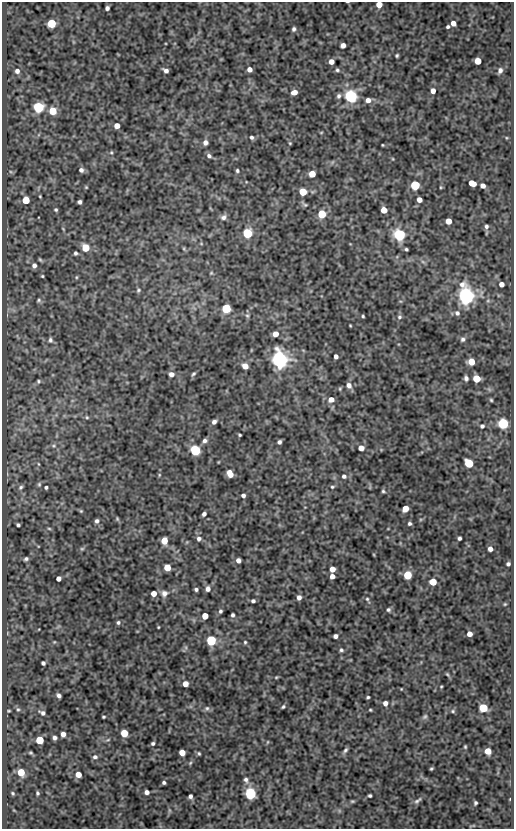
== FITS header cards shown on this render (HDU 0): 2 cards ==
NAXIS1  =                  512
NAXIS2  =                  827

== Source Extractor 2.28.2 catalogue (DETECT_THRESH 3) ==
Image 512 x 827 px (HDU 0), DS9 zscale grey, 1 PNG px = 1 image px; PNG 516 x 831 px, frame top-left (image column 1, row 827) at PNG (2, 2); no overlay
Background 74.4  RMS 0.5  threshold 1.49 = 3 sigma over >= 5 px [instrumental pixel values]
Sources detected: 196; all 196 listed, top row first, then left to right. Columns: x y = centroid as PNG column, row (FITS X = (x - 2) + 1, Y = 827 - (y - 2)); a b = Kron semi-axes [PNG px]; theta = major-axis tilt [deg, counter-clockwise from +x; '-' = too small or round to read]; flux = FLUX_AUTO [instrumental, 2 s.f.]
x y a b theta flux
379 5 5 5 - 370
107 8 4 4 - 99
51 23 5 5 - 1800
453 23 5 4 - 210
448 27 4 3 - 57
294 29 5 4 - 74
343 45 4 4 - 170
397 55 4 3 - 44
478 61 5 5 - 520
331 62 4 4 - 210
249 69 4 4 - 170
337 70 5 5 - 56
500 70 7 5 64 100
17 71 6 5 - 130
166 71 6 4 -29 120
433 91 4 4 - 200
294 92 5 4 - 200
339 96 7 6 - 91
351 96 5 5 - 8900
368 100 5 5 - 190
38 107 5 5 - 4600
53 111 5 5 - 790
117 126 5 4 - 280
321 132 5 3 - 27
252 137 5 4 - 69
205 142 5 5 - 140
290 143 4 3 - 32
383 145 3 2 - 27
111 152 5 5 - 42
209 156 7 5 -34 89
81 170 6 5 - 100
237 171 5 4 - 53
11 172 6 4 -19 40
312 174 5 5 - 520
472 183 6 4 -24 420
415 185 5 5 - 2700
483 186 5 4 - 160
86 187 4 4 - 33
440 187 5 3 - 29
303 192 5 5 - 1100
40 196 3 2 - 27
26 200 5 5 - 970
419 200 4 4 - 230
79 202 4 4 - 87
305 204 11 4 -35 65
56 210 4 4 - 52
384 210 5 5 - 470
322 214 5 5 - 1100
223 217 8 7 - 110
448 221 5 5 - 380
486 226 5 4 - 76
63 229 6 3 -54 32
247 233 5 5 - 2500
399 235 5 5 - 6600
86 248 5 5 - 1100
406 249 4 3 - 51
75 253 4 3 - 61
423 262 7 4 -19 56
34 265 7 6 - 120
211 273 5 4 - 34
42 276 3 3 - 36
76 277 5 3 - 33
501 284 4 4 - 170
138 290 6 5 - 51
466 296 7 6 - 21000
39 300 7 5 16 66
488 301 6 4 -18 48
226 308 5 5 - 2100
457 313 7 6 - 99
247 316 6 5 - 57
363 316 3 2 - 37
399 317 7 6 - 73
350 325 3 2 - 26
275 334 5 4 - 330
463 339 6 6 - 86
50 340 6 5 - 77
336 356 4 4 - 110
279 360 6 6 - 21000
471 362 5 5 - 470
245 366 5 5 - 330
171 374 5 5 - 160
193 374 6 4 44 53
466 378 5 4 - 95
476 379 5 5 - 860
38 381 6 5 - 52
349 385 8 6 -61 160
331 399 6 5 - 230
491 400 4 4 - 41
87 417 5 4 - 41
214 422 4 4 - 110
503 423 5 5 - 4500
482 426 5 5 - 68
240 435 3 3 - 40
205 441 6 5 - 96
279 442 4 4 - 81
361 448 5 4 - 320
195 450 5 5 - 4200
469 463 5 5 - 2100
230 473 7 5 -63 310
159 475 5 3 - 34
344 476 5 5 - 78
39 484 6 4 70 47
21 487 6 4 35 54
46 487 3 3 - 55
332 487 6 4 12 46
383 491 5 4 - 45
243 495 4 4 - 97
405 509 5 4 - 450
81 511 5 4 - 37
204 514 4 3 - 100
117 519 6 4 -70 41
97 521 5 5 - 88
409 524 4 4 - 61
18 525 4 3 - 56
49 528 6 4 -2 37
459 538 4 3 - 67
199 539 6 6 - 100
164 541 5 5 - 560
82 549 5 5 - 47
490 549 4 4 - 160
26 559 4 3 - 64
238 560 4 4 - 150
508 564 4 4 - 70
167 567 5 5 - 610
332 569 5 4 - 270
407 575 5 5 - 1500
332 576 4 4 - 210
58 579 4 4 - 160
433 582 5 5 - 670
196 589 4 3 - 69
208 589 6 5 - 140
164 593 9 8 - 160
154 594 4 4 - 350
299 597 5 4 - 130
367 599 5 4 - 50
253 601 4 3 - 73
505 604 4 4 - 33
388 610 5 5 - 66
220 611 5 4 - 58
233 615 4 3 - 68
205 616 5 5 - 460
118 622 5 5 - 63
158 627 3 2 - 28
469 634 4 4 - 230
335 636 4 4 - 110
211 640 5 5 - 3300
54 642 4 3 - 26
245 642 5 4 - 43
341 650 5 5 - 61
43 663 4 4 - 75
447 674 7 4 -58 41
276 677 4 4 - 31
185 684 5 4 - 270
441 687 3 2 - 26
401 689 3 2 - 22
59 695 5 4 - 99
368 697 3 3 - 44
385 703 5 5 - 150
283 707 4 3 - 49
207 708 7 6 - 77
483 708 5 5 - 1500
18 709 6 5 - 51
370 710 3 2 - 31
453 711 6 5 - 51
42 713 7 5 -30 98
103 717 3 3 - 40
425 717 8 5 48 70
124 733 5 5 - 880
63 734 5 4 - 160
54 738 4 4 - 100
40 740 5 5 - 1400
267 742 5 3 - 30
153 743 4 4 - 61
465 747 4 3 - 38
345 750 8 5 53 76
488 751 5 5 - 420
182 752 5 5 - 370
30 753 6 4 -18 41
199 753 5 4 - 47
95 757 6 5 - 89
190 763 5 4 - 41
431 768 3 3 - 39
21 772 5 5 - 890
78 774 5 5 - 360
246 780 9 6 -70 130
164 783 4 3 - 62
147 792 4 4 - 130
13 793 3 3 - 37
37 793 4 3 - 46
250 794 5 5 - 5500
190 796 4 4 - 93
370 796 3 3 - 51
510 799 4 2 - 21
352 801 6 4 6 41
417 801 13 5 37 98
475 803 4 3 - 56
At the frame edge (FLAGS 8, measured only in part): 1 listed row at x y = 379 5